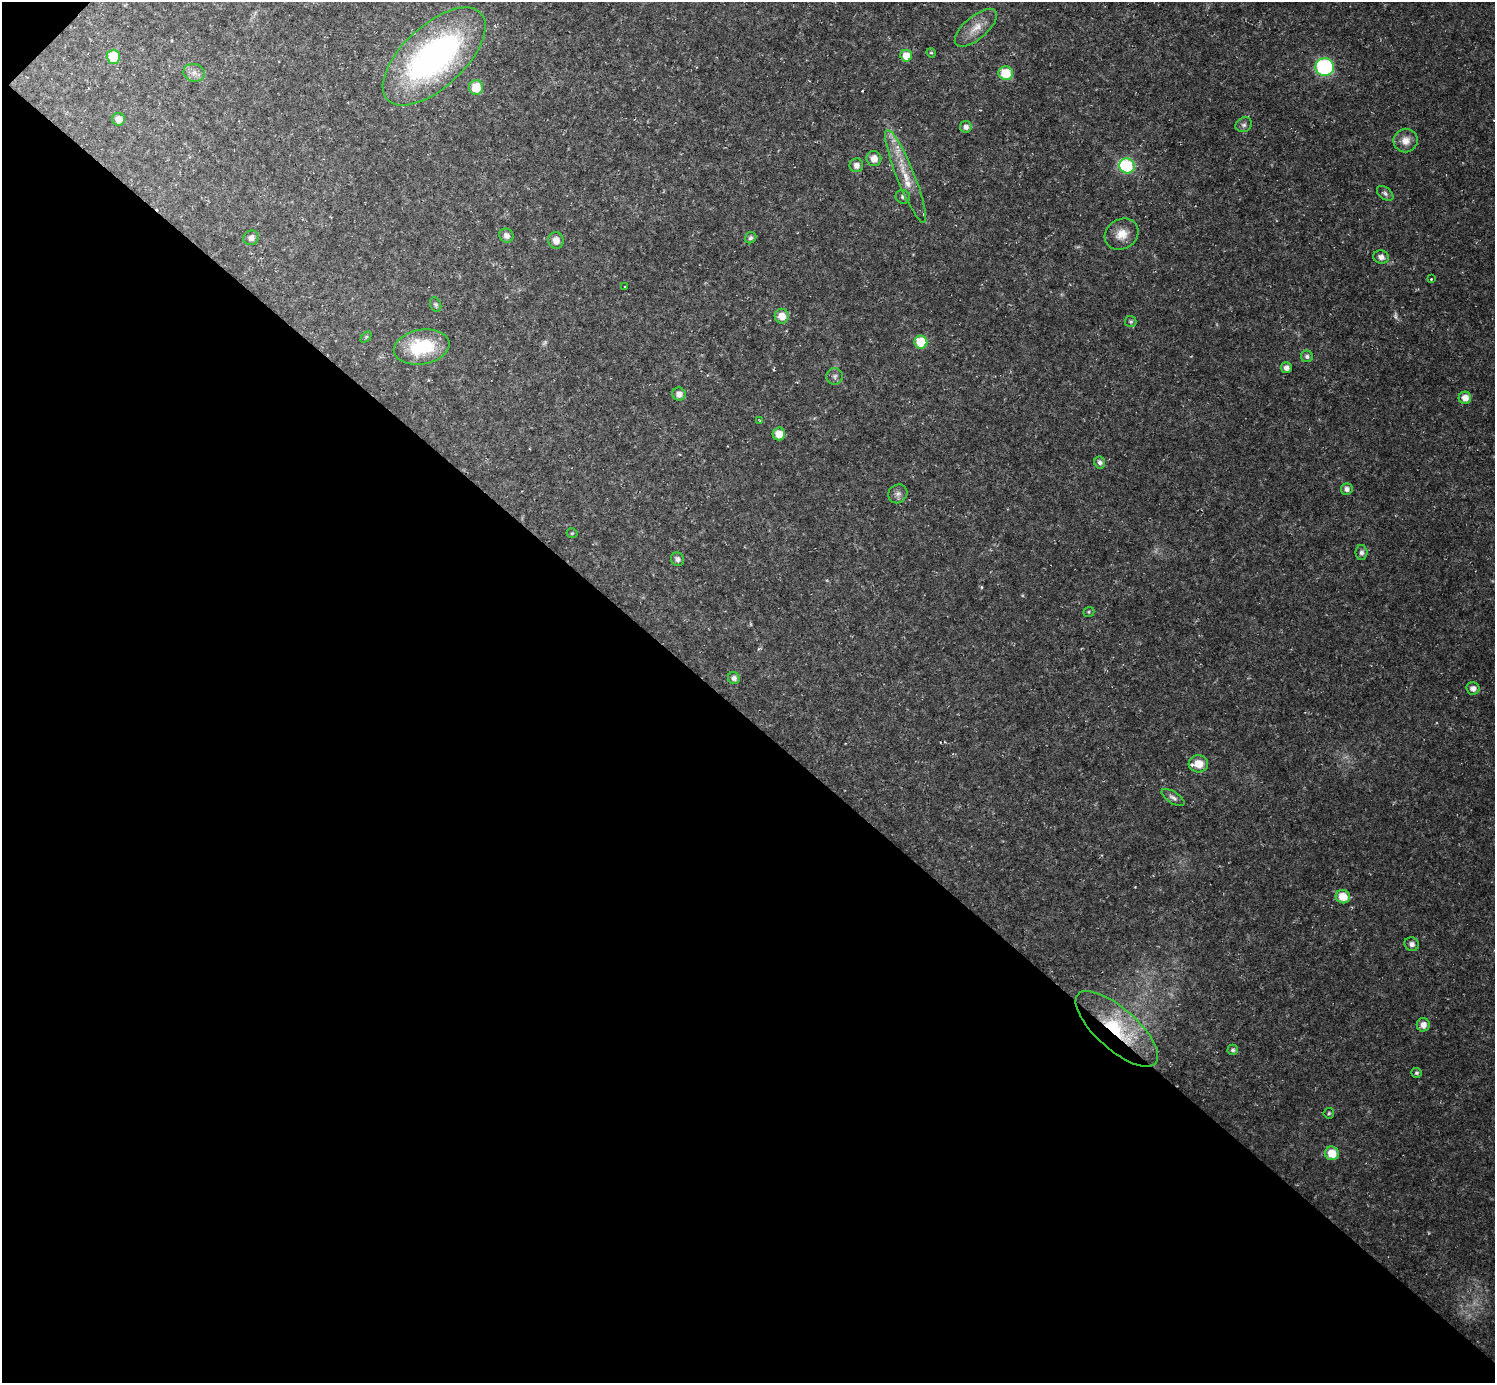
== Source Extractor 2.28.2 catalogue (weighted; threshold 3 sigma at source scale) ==
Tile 9 of 4 x 4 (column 1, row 3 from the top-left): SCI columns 1-1493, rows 1535-2915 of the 5971 x 5973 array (HDU 1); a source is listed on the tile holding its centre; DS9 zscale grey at full resolution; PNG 1497 x 1385 px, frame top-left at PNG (2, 2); each listed source drawn as its Kron ellipse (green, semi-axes under 4 px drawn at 4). Shown black and unused: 48% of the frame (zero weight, under 2 of 3 exposures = <1% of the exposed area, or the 3 px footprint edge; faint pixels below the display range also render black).
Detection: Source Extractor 2.28.2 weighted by HDU 2 'WHT'; one run over the whole footprint, this tile lists its part. Background 0.0316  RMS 0.0069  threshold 0.031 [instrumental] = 3 sigma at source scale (4.5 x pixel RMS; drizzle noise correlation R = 1.50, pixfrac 1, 0.05/0.05 arcsec/px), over >= 5 px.
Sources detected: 65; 2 too faint to see at this stretch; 2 inside a brighter object's white glare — neither listed nor drawn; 2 inside a brighter listed object's ellipse — not listed separately; the other 59 listed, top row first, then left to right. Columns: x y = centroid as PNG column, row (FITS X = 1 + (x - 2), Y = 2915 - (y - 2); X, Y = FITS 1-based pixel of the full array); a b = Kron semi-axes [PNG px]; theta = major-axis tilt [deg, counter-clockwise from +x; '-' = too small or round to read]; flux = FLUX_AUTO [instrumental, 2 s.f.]
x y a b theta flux
976 28 26 11 40 11
931 53 5 4 - 0.98
434 56 64 31 43 220
906 56 6 5 - 11
113 57 7 7 - 19
1325 67 9 9 - 75
194 73 11 9 -14 4.4
1006 73 7 7 - 22
476 87 7 7 - 17
119 119 6 6 - 5.1
1244 125 8 7 - 2.1
966 127 6 6 - 3.3
1406 140 12 12 - 7.5
874 158 7 7 - 7.1
856 165 7 7 - 4.1
1127 166 8 7 - 58
906 176 50 9 -68 20
1385 193 9 6 -38 2.1
903 197 7 6 - 2.4
1122 234 17 14 31 10
506 236 7 6 - 3.7
251 238 7 7 - 3.4
751 238 6 5 - 1.6
556 240 8 7 - 6.2
1381 257 8 6 -12 3.3
1431 279 3 3 - 0.95
625 287 3 2 - 0.73
436 304 7 5 -66 1.3
782 316 7 7 - 9.1
1131 322 6 5 - 1.2
366 337 6 4 46 0.98
921 342 6 6 - 26
422 347 28 17 10 39
1307 356 6 5 - 2.3
1286 368 5 5 - 3.7
835 376 8 8 - 2.7
679 394 7 6 - 4.7
1465 398 6 6 - 6.4
760 421 4 3 - 0.96
779 434 6 6 - 8.8
1100 462 6 5 - 2.7
1347 489 6 6 - 2.9
898 494 10 9 - 3.1
572 533 5 5 - 0.95
1361 553 7 6 - 2.5
677 559 7 6 - 2.5
1089 612 6 4 21 0.98
734 678 6 5 - 3.5
1473 688 6 6 - 3.8
1198 764 10 8 -3 9.9
1173 798 13 5 -32 2.7
1343 897 7 6 - 14
1412 944 7 6 - 2.9
1423 1025 6 6 - 4.9
1117 1029 52 20 -42 51
1233 1050 5 5 - 1.5
1416 1073 5 5 - 1.3
1329 1113 5 5 - 1.1
1332 1153 7 6 - 15
Overlapping masked pixels (flux is a lower limit): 1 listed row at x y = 1117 1029